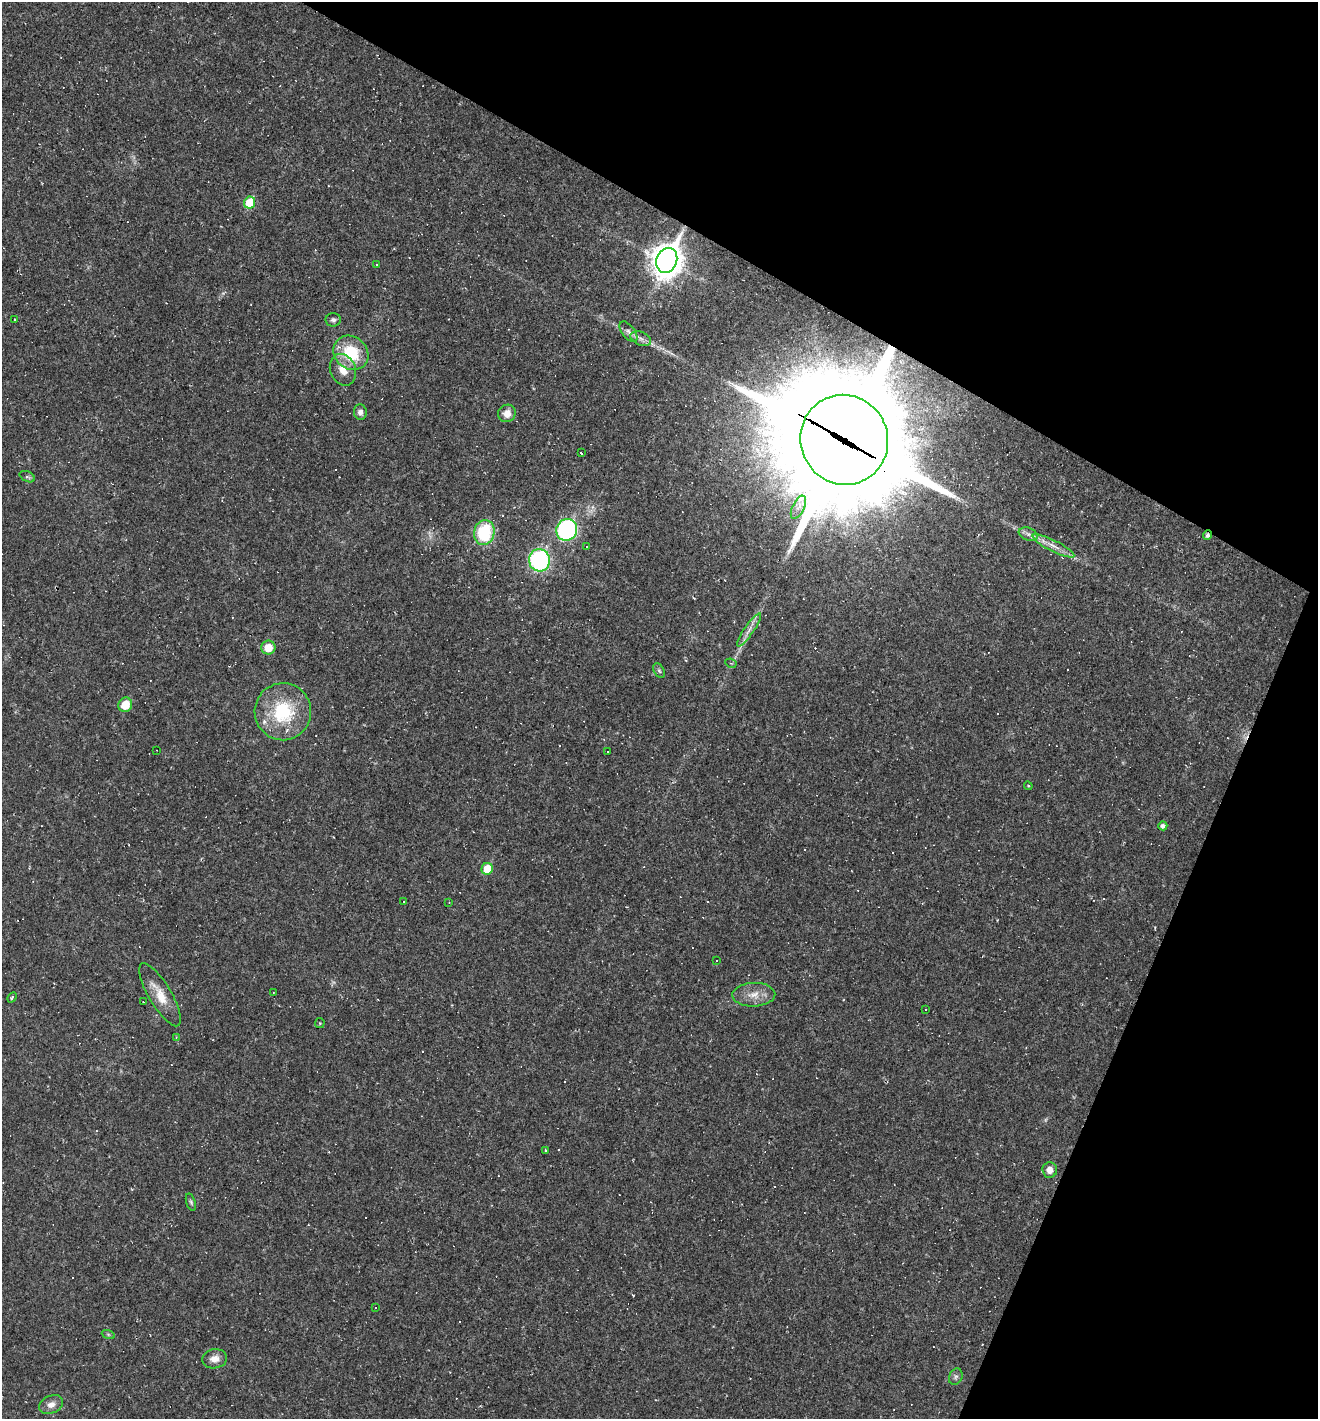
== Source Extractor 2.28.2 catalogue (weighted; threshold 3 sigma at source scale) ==
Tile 8 of 4 x 4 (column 4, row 2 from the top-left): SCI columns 4087-5402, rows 2833-4249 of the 5676 x 5665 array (HDU 1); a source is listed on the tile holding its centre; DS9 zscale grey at full resolution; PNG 1320 x 1421 px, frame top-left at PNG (2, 2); each listed source drawn as its Kron ellipse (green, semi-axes under 4 px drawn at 4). Shown black and unused: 24% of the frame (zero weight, under 2 of 3 exposures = <1% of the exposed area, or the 3 px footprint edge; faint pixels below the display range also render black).
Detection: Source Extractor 2.28.2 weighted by HDU 2 'WHT'; one run over the whole footprint, this tile lists its part. Background 0.0384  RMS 0.0067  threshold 0.03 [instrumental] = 3 sigma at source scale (4.5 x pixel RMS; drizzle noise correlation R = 1.50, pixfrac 1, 0.05/0.05 arcsec/px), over >= 5 px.
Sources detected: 101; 1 too faint to see at this stretch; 47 cosmic-ray / hot-pixel residue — neither listed nor drawn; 1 inside a brighter listed object's ellipse — not listed separately; the other 52 listed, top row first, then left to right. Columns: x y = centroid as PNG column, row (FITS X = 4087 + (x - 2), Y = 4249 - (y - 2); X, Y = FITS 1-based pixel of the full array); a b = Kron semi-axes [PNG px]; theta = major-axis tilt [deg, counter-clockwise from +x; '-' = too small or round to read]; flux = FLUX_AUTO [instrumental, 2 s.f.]
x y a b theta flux
250 203 6 5 - 23
667 260 13 10 67 990
376 265 3 2 - 0.68
15 319 3 2 - 0.99
333 320 8 6 1 1.9
628 332 12 6 -53 2.6
641 339 11 6 -23 2.9
351 353 18 16 -42 27
343 370 16 12 -67 8.3
360 412 7 6 - 2.7
507 413 9 8 - 6
844 440 45 43 -66 22000
581 453 3 2 - 1.1
27 477 8 5 -27 1.5
798 507 13 5 64 3.4
567 530 11 10 - 110
484 533 12 10 76 41
1028 534 10 6 -20 2.5
1207 535 5 4 - 1.8
1053 546 23 5 -26 6.1
587 547 3 3 - 0.52
539 560 11 10 - 85
749 630 20 5 56 4.6
268 648 7 7 - 11
731 663 6 4 -27 0.96
659 671 8 5 -63 1.2
125 705 7 6 - 12
283 712 28 28 - 43
156 750 2 2 - 0.35
608 752 3 3 - 5
1028 786 4 4 - 0.61
1163 826 4 4 - 2.3
487 869 6 5 - 15
404 902 3 2 - 0.38
449 903 3 2 - 0.39
717 961 2 2 - 0.51
273 992 3 2 - 0.42
160 995 36 11 -59 13
754 995 21 12 2 8.8
12 998 5 2 - 0.73
143 1002 2 2 - 0.7
926 1010 3 3 - 0.74
320 1023 5 4 - 0.72
176 1037 3 3 - 0.73
545 1151 3 3 - 6.7
1050 1170 7 7 - 5.1
191 1202 9 4 -71 1.2
375 1308 3 2 - 0.75
108 1334 6 4 -19 1.1
215 1359 12 9 8 5.5
956 1377 8 6 64 1.8
51 1405 12 8 24 4.7
Overlapping masked pixels (flux is a lower limit): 2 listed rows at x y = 844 440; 1207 535